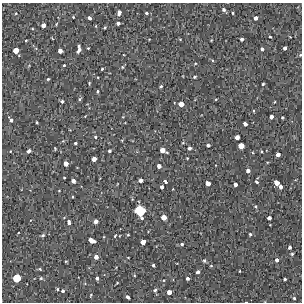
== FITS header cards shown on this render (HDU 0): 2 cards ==
NAXIS1  =                  300 / Width of image
NAXIS2  =                  300 / Height of image

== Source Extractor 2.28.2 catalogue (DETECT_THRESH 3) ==
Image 300 x 300 px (HDU 0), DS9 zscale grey, 1 PNG px = 1 image px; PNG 304 x 304 px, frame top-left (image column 1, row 300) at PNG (2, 3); no overlay
Background 1620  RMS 160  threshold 475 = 3 sigma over >= 5 px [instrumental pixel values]
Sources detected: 112; all 112 listed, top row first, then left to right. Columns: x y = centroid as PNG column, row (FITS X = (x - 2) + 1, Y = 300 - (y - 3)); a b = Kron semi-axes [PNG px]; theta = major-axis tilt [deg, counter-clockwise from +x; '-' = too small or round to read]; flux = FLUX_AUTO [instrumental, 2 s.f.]
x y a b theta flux
224 10 5 4 - 23000
16 13 4 2 - 6400
119 13 5 4 - 50000
146 13 3 3 - 17000
233 13 3 2 - 11000
73 17 3 2 - 8000
89 18 4 3 - 31000
256 18 4 3 - 42000
118 23 4 3 - 28000
56 24 4 3 - 9500
43 25 4 4 - 61000
96 26 4 3 - 8500
105 28 3 3 - 11000
270 37 3 2 - 12000
180 39 4 2 - 7400
242 39 3 3 - 26000
211 40 2 2 - 6700
79 46 3 3 - 14000
285 48 4 3 - 37000
262 49 3 3 - 24000
16 50 5 4 - 120000
79 50 6 3 60 41000
60 51 4 4 - 56000
300 55 4 3 - 9300
212 60 4 3 - 8900
195 64 4 3 - 8100
64 65 3 2 - 10000
122 67 5 3 - 9900
102 69 3 3 - 13000
194 77 4 3 - 15000
48 79 3 3 - 12000
89 83 4 3 - 8700
263 84 3 3 - 12000
161 86 3 3 - 14000
97 91 3 3 - 12000
80 99 5 4 - 14000
62 101 4 3 - 23000
181 104 4 4 - 94000
254 111 3 2 - 9700
271 117 4 3 - 42000
282 117 3 2 - 12000
11 120 5 3 - 27000
37 122 3 2 - 10000
245 124 4 3 - 40000
95 137 4 3 - 13000
237 137 4 4 - 61000
122 140 4 2 - 7700
75 143 3 3 - 15000
183 143 4 3 - 8000
208 145 3 3 - 24000
241 146 4 4 - 120000
55 148 3 2 - 8400
189 148 4 3 - 29000
163 150 6 4 -24 93000
29 151 4 3 - 35000
109 151 3 3 - 19000
261 151 4 2 - 9500
278 154 4 3 - 43000
187 158 3 2 - 7000
94 159 4 4 - 71000
66 164 4 4 - 68000
159 166 4 4 - 53000
248 171 4 3 - 39000
64 178 3 2 - 9000
140 180 4 4 - 47000
73 181 4 4 - 50000
165 181 4 3 - 26000
256 182 4 3 - 20000
208 183 4 4 - 82000
277 183 4 4 - 91000
235 184 4 3 - 35000
162 187 4 3 - 30000
281 187 4 3 - 41000
73 197 3 2 - 7000
255 206 5 4 - 13000
140 211 8 7 - 540000
164 217 4 4 - 100000
269 218 4 3 - 37000
95 221 4 4 - 50000
69 222 5 4 - 29000
250 234 3 3 - 17000
43 235 5 4 - 16000
128 235 3 3 - 8700
115 236 3 2 - 11000
91 240 6 4 -26 100000
143 242 4 4 - 96000
182 244 3 3 - 21000
290 247 4 3 - 26000
292 254 4 4 - 14000
96 257 4 4 - 55000
277 260 4 4 - 35000
66 261 3 2 - 8100
204 261 4 4 - 17000
153 265 3 3 - 16000
211 266 4 3 - 8100
40 269 4 3 - 11000
240 271 3 2 - 7200
198 272 4 3 - 21000
17 278 6 5 - 280000
41 278 4 4 - 14000
97 278 3 3 - 26000
187 278 3 3 - 26000
285 279 3 3 - 18000
164 280 3 2 - 6600
117 283 4 2 - 7300
57 289 3 3 - 13000
155 290 5 5 - 16000
63 291 3 3 - 22000
169 292 4 4 - 63000
91 295 4 2 - 8600
127 297 4 3 - 39000
294 298 3 3 - 15000
At the frame edge (FLAGS 8, measured only in part): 1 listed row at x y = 300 55